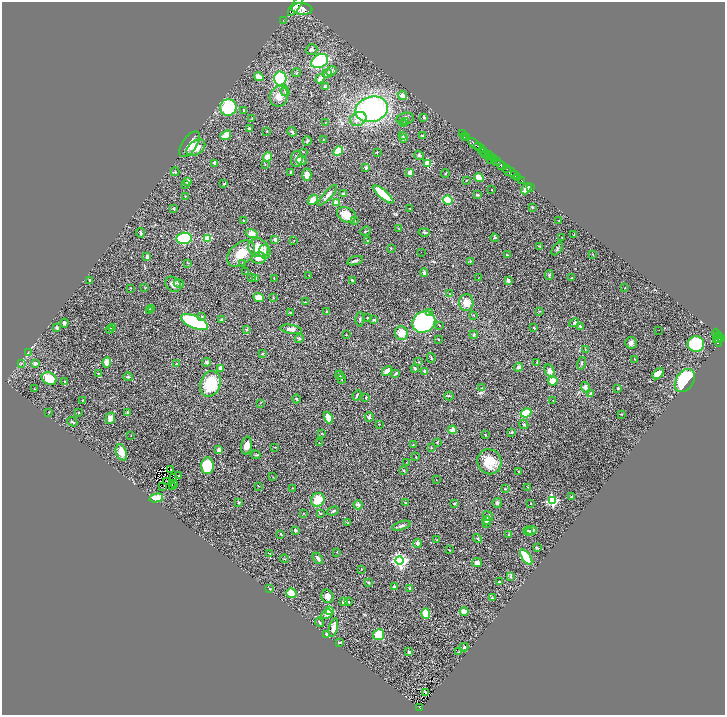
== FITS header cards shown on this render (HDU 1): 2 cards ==
NAXIS1  =                 1446
NAXIS2  =                 1425

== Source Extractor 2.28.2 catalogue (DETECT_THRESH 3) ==
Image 1446 x 1425 px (HDU 1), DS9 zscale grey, zoomed out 1/2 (1 PNG px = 2 x 2 image px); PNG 727 x 717 px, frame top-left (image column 2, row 1425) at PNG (2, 2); each listed source drawn as its Kron ellipse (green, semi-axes under 4 px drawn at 4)
Background 1.39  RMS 0.04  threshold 0.12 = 3 sigma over >= 5 px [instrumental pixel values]
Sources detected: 365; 38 cannot appear on this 1/2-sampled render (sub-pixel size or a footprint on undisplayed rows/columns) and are neither listed nor drawn; the other 327 listed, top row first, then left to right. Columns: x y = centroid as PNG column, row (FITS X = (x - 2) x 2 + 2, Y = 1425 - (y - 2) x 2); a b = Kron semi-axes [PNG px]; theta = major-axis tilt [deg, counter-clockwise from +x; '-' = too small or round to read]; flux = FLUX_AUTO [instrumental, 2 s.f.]
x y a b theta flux
296 6 11 4 54 7400
302 9 10 5 -7 8200
283 20 2 1 - 25
312 49 6 5 - 17
320 61 9 6 28 450
331 71 6 4 31 20
296 73 4 3 - 8.1
327 74 5 4 - 15
259 77 5 4 - 64
280 78 7 6 - 480
320 79 5 3 - 48
326 87 3 2 - 16
285 91 5 3 - 9.5
402 95 5 4 - 40
279 96 10 9 - 71
228 107 8 8 - 440
372 109 16 12 15 1600
243 110 3 2 - 5
424 117 4 2 - 11
252 118 4 1 - 2.9
358 119 8 6 29 57
405 119 9 6 12 34
406 122 3 3 - 14
325 123 3 2 - 3.1
403 124 3 3 - 5.8
249 128 3 3 - 9.5
267 132 3 2 - 4.1
292 132 5 3 - 13
463 134 3 1 - 32
226 135 6 3 38 110
403 136 4 3 - 6.9
422 136 3 2 - 4.8
466 136 3 1 - 50
464 137 2 1 - 32
467 137 2 1 - 36
403 138 3 3 - 17
323 139 2 2 - 3
307 141 4 3 - 7.7
190 144 15 7 56 74
474 144 7 3 -41 2300
196 148 10 6 37 94
480 148 6 2 -36 2000
338 151 5 3 - 170
303 152 2 2 - 3.1
377 152 2 2 - 4.1
484 152 4 2 - 600
485 154 4 2 - 620
419 155 5 4 - 12
490 155 5 3 - 1500
268 157 5 4 - 74
493 158 2 2 - 430
297 159 8 6 87 37
301 160 5 4 - 21
490 160 3 1 - 260
496 161 5 3 - 1500
214 163 4 3 - 13
427 164 3 3 - 230
265 165 2 2 - 4
501 165 6 2 -40 3300
366 168 4 3 - 12
506 169 3 2 - 630
510 171 7 2 -21 2000
175 172 4 3 - 6.1
291 172 3 3 - 9.5
410 172 3 3 - 39
445 173 4 2 - 5.3
307 175 6 4 -88 43
514 175 3 2 - 400
479 178 5 4 - 100
517 178 3 1 - 240
466 180 2 2 - 6.6
521 180 2 1 - 82
188 181 3 3 - 35
185 184 3 3 - 9
224 184 2 2 - 10
530 187 2 1 - 28
526 189 6 3 49 88
492 190 2 1 - 3.1
343 194 4 3 - 20
383 194 13 4 -40 230
328 195 13 3 48 29
478 195 4 3 - 7.2
185 196 2 2 - 3.8
313 200 6 4 44 62
448 200 5 4 - 130
336 203 4 4 - 42
532 207 3 3 - 5.3
174 208 4 3 - 8.7
410 208 2 1 - 3
346 215 10 7 -30 110
244 221 2 2 - 8.2
355 221 2 2 - 3.2
559 221 2 2 - 3.7
398 228 3 2 - 2.4
365 231 5 3 - 8.2
424 232 6 3 -13 9.1
141 233 4 2 - 18
252 234 6 4 -18 63
574 235 3 2 - 4.9
562 237 2 2 - 3.5
184 238 7 5 6 490
494 238 4 3 - 6.8
207 239 4 3 - 170
275 239 3 3 - 20
294 240 2 2 - 2.9
367 241 3 2 - 3.1
540 246 3 3 - 6.7
258 248 10 9 - 150
391 248 3 2 - 4.3
557 249 7 3 53 12
265 252 7 6 - 27
421 252 2 1 - 9
241 254 16 10 42 140
593 254 2 1 - 1.9
507 255 4 2 - 5.1
147 257 4 3 - 17
259 258 7 5 12 69
355 261 8 2 17 14
470 261 3 2 - 4.3
188 263 3 2 - 3.4
242 263 3 2 - 4.6
246 272 2 1 - 3.2
424 272 4 3 - 18
309 275 2 2 - 2.4
549 275 5 3 - 9.9
251 278 3 2 - 4.7
478 278 2 1 - 2
571 278 2 2 - 4.6
255 279 3 2 - 14
274 279 3 2 - 3.1
89 280 3 3 - 6.2
352 280 4 3 - 7.6
508 281 3 3 - 21
173 284 8 6 -43 38
179 284 5 3 - 13
131 288 3 2 - 3.1
145 288 3 2 - 3.5
625 288 2 1 - 2.3
450 294 2 2 - 2.5
258 297 5 3 - 79
273 298 3 2 - 3.6
305 302 2 2 - 4.7
466 303 8 7 - 83
151 309 4 3 - 6.8
149 310 3 2 - 9.3
326 311 2 2 - 7.1
539 311 2 2 - 3.4
429 312 3 2 - 5.8
291 313 3 2 - 8.1
474 315 3 2 - 5
202 316 4 3 - 7.6
368 318 2 2 - 6.4
222 319 3 3 - 7.7
360 319 7 3 87 9.9
374 320 3 2 - 9.9
195 322 14 6 -23 860
424 322 12 10 34 1200
64 323 4 3 - 18
574 323 5 2 - 5.7
439 325 2 2 - 6
580 326 4 3 - 9.7
57 328 3 3 - 14
113 328 3 3 - 6.7
534 328 3 2 - 7.2
110 329 4 3 - 7
247 329 3 3 - 11
291 329 11 4 -8 27
659 330 2 1 - 2.5
401 333 7 6 - 89
716 333 4 2 - 360
346 334 3 2 - 3.9
474 335 4 3 - 7.1
718 335 4 2 - 450
299 338 5 3 - 8
722 338 2 2 - 680
438 339 3 2 - 5.4
719 339 3 3 - 550
718 340 6 3 -78 920
631 343 6 5 - 28
696 344 8 8 - 480
585 349 3 2 - 3
28 353 3 2 - 4.5
262 354 3 2 - 4.8
431 358 5 2 - 5.6
635 359 3 2 - 3.2
107 362 5 4 - 64
207 362 4 4 - 13
418 362 3 3 - 5
537 362 3 2 - 4.4
35 363 4 3 - 28
582 363 6 3 76 9.1
21 364 3 2 - 5
177 364 3 3 - 6
518 367 5 3 - 21
220 368 4 3 - 18
415 368 4 3 - 14
387 371 5 3 - 74
425 371 4 3 - 14
550 371 7 4 -65 39
98 373 3 2 - 3.8
396 373 4 3 - 15
658 374 6 4 43 86
339 375 4 3 - 6.7
128 377 5 2 - 11
49 378 8 6 -27 180
342 379 5 2 - 7
65 381 3 3 - 7.8
553 381 5 4 - 69
685 381 13 8 56 470
210 384 13 10 70 280
586 387 6 4 -70 29
482 388 3 2 - 4.3
618 388 2 2 - 8.6
35 389 2 1 - 3.8
591 393 3 3 - 9.8
357 395 5 2 - 10
449 396 4 2 - 6.1
366 397 3 2 - 7.8
297 399 4 3 - 8.2
82 400 3 2 - 3.9
553 401 3 2 - 3.5
260 403 3 2 - 2.7
49 412 2 2 - 2.7
79 412 2 2 - 4
128 412 3 3 - 8
526 413 5 4 - 210
621 414 2 2 - 4.2
328 417 6 3 -68 110
369 417 5 4 - 11
110 418 5 4 - 35
72 422 5 2 - 11
379 424 2 2 - 2.9
524 424 5 3 - 10
453 430 4 3 - 34
511 432 3 3 - 7.2
322 433 4 2 - 4.7
131 435 2 1 - 2.4
486 435 2 2 - 3
437 442 4 2 - 6.4
319 443 2 2 - 3.3
413 444 2 2 - 2.8
247 445 9 5 80 60
275 447 3 2 - 3.5
431 447 3 2 - 3.1
219 450 3 3 - 49
121 452 8 5 -68 65
255 455 5 3 - 7.8
416 457 3 2 - 2.5
407 462 2 2 - 2.3
489 462 13 12 - 150
207 466 8 6 -89 250
171 469 2 1 - 4.2
404 470 3 3 - 5.7
519 471 3 2 - 2.9
179 475 4 3 - 0.0085
273 477 3 2 - 2.6
174 478 2 1 - 2.2
436 480 2 1 - 2.9
167 481 2 1 - 4.1
175 484 2 1 - 3.8
258 486 2 2 - 3.2
163 487 3 2 - 3
173 487 2 1 - 4
528 487 2 1 - 2.3
292 488 2 1 - 3.8
505 489 4 3 - 5.7
571 496 4 3 - 8.9
156 498 7 3 12 180
318 500 7 6 - 150
552 501 3 3 - 800
239 503 2 2 - 24
406 503 3 3 - 8.1
497 503 5 4 - 20
454 504 3 2 - 7
531 504 2 2 - 2.8
358 505 4 4 - 12
333 511 6 3 21 11
304 513 2 2 - 3.4
320 513 4 2 - 7.3
488 516 5 4 - 12
487 520 4 4 - 33
348 523 4 2 - 6.8
487 524 3 3 - 7
401 526 9 3 17 17
295 530 3 2 - 14
531 530 5 3 - 22
528 531 5 3 - 9.4
281 534 3 2 - 8.2
509 535 4 4 - 10
478 539 5 3 - 9
437 540 2 2 - 3
417 543 4 3 - 37
537 548 4 3 - 5.2
449 550 3 2 - 5.2
337 552 3 2 - 2.9
270 554 2 2 - 2.5
526 557 9 3 -55 310
318 558 6 3 -55 24
284 559 4 2 - 4.9
399 560 4 4 - 1600
477 562 5 4 - 23
361 569 2 2 - 5.2
510 577 4 4 - 8.6
369 582 3 3 - 7.3
499 582 2 2 - 7.5
394 587 4 3 - 16
410 588 3 3 - 9.3
270 589 4 2 - 4.8
291 593 5 5 - 75
327 596 7 6 - 51
492 598 3 2 - 4.4
344 601 4 3 - 31
349 602 4 2 - 4.8
329 611 3 2 - 150
464 612 4 3 - 50
426 613 5 4 - 110
327 614 6 4 31 30
320 622 5 3 - 10
333 628 9 3 75 62
327 634 3 2 - 47
379 635 5 5 - 130
339 642 3 3 - 8
464 647 4 4 - 13
409 652 4 3 - 10
458 652 3 2 - 4.2
425 693 3 3 - 17
420 707 4 2 - 200
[38 sub-pixel or undisplayed-footprint detections neither listed nor drawn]